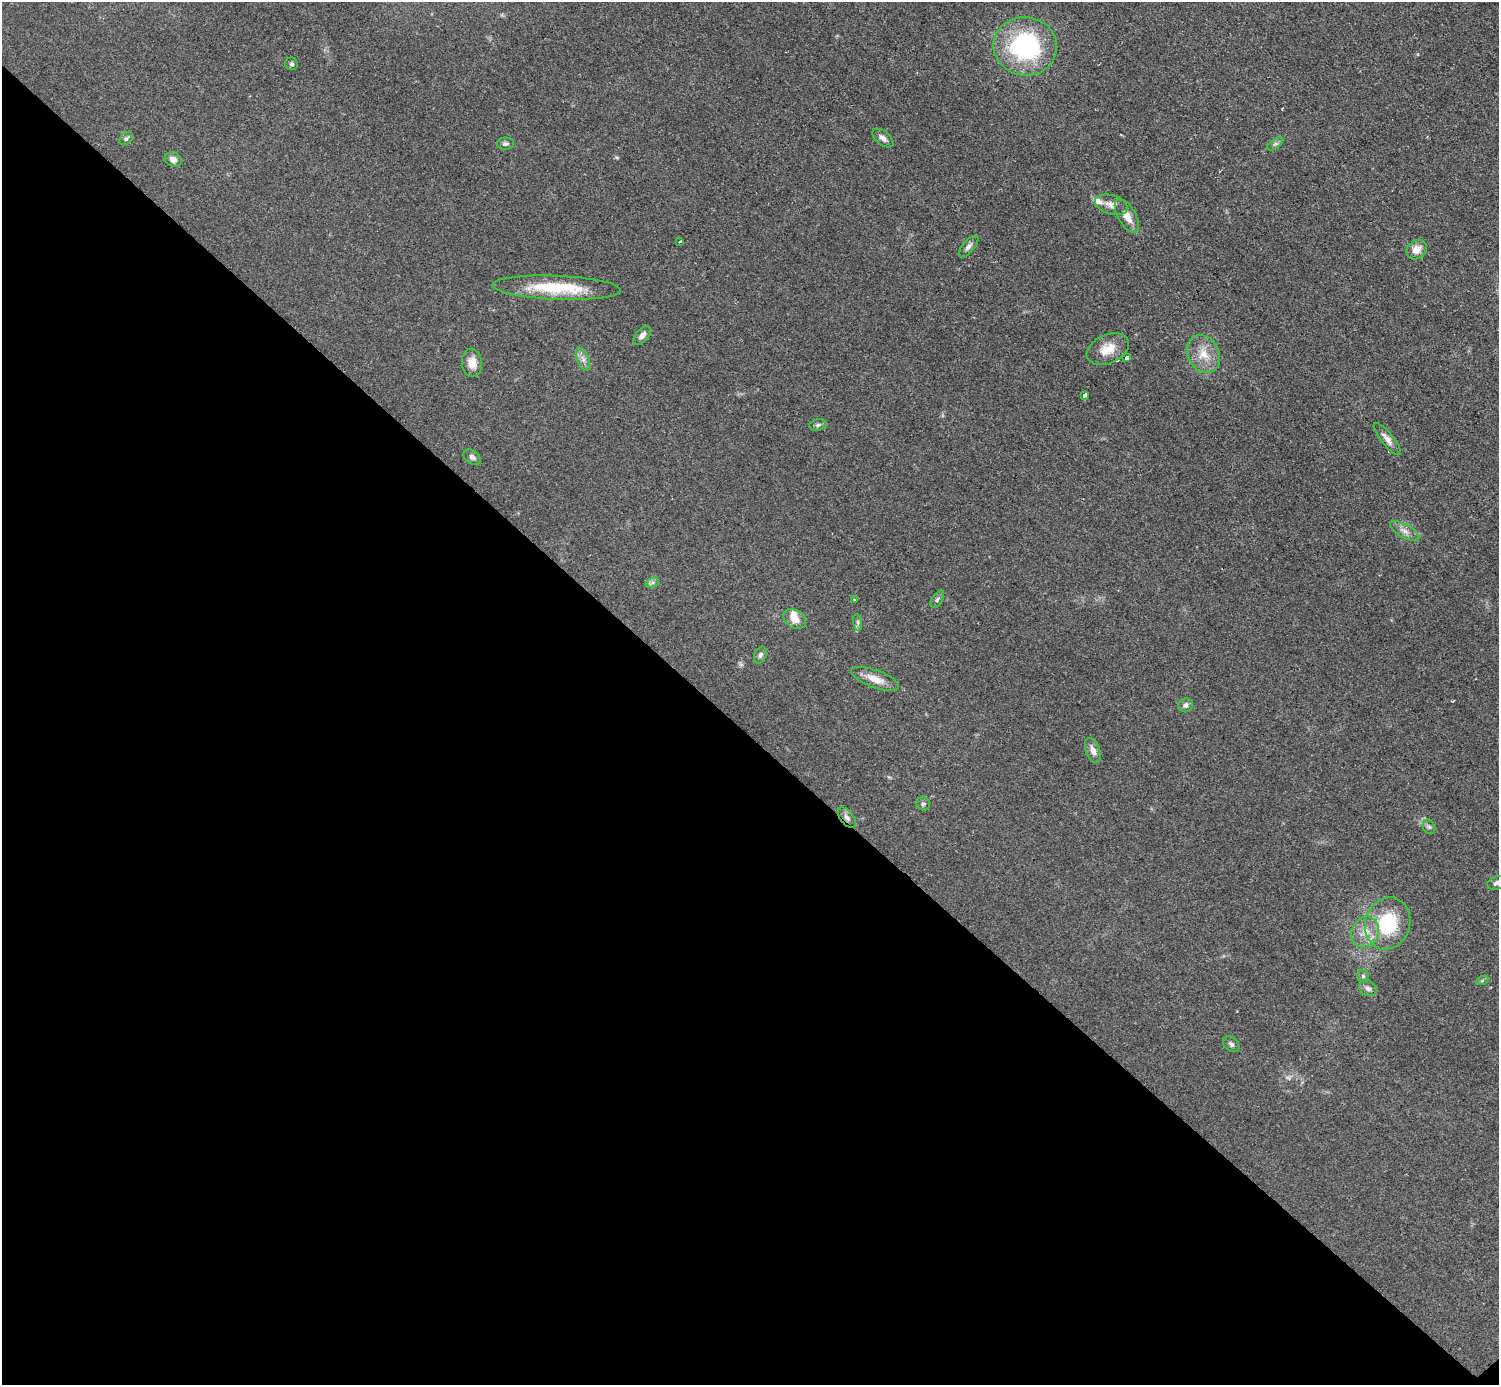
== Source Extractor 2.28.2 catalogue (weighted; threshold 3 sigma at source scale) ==
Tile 14 of 4 x 4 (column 2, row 4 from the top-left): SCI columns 1502-2998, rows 307-1689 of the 5993 x 5993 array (HDU 1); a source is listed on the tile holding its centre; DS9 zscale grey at full resolution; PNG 1501 x 1387 px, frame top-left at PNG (2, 2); each listed source drawn as its Kron ellipse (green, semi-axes under 4 px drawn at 4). Shown black and unused: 47% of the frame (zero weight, under 2 of 3 exposures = <1% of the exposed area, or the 3 px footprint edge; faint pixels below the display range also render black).
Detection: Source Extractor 2.28.2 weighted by HDU 2 'WHT'; one run over the whole footprint, this tile lists its part. Background 0.0509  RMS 0.0071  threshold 0.0321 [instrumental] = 3 sigma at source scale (4.5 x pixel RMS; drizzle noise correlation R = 1.50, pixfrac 1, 0.05/0.05 arcsec/px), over >= 5 px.
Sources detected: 48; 2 too faint to see at this stretch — neither listed nor drawn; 3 inside a brighter listed object's ellipse — not listed separately; the other 43 listed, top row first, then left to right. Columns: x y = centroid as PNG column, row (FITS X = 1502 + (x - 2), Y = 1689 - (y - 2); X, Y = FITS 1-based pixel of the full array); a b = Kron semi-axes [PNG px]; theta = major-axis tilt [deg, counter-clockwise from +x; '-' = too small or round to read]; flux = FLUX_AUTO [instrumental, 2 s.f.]
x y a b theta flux
1025 46 32 29 -8 95
292 64 6 6 - 1.5
883 138 12 6 -38 3.4
126 139 7 5 42 1.6
506 144 8 6 0 2
1275 144 9 4 35 1.6
173 159 9 7 -22 4.4
1111 205 17 9 -17 5.8
1127 216 19 8 -60 7.8
679 242 3 3 - 3
969 246 13 5 49 2.7
1417 250 11 9 40 6.4
556 288 64 12 -2 38
642 336 11 6 49 3.6
1108 349 22 14 25 12
1203 354 20 15 -61 13
1127 358 3 3 - 21
583 359 12 6 -67 3.4
472 363 14 10 -86 7.3
1085 395 3 3 - 6.6
818 425 9 5 9 1.9
1387 439 20 6 -51 4.5
472 457 9 6 -35 2.5
1405 531 16 6 -29 4.6
652 583 7 4 19 1.7
854 599 3 2 - 0.98
937 599 10 5 58 1.7
795 619 12 8 -32 7
858 622 8 4 -82 1.5
760 655 9 6 64 1.9
875 679 25 9 -20 9.1
1185 705 7 6 - 2.7
1093 750 13 7 -70 4.8
923 804 6 6 - 1.5
847 818 12 6 -52 3.2
1429 827 7 6 - 1.6
1497 883 10 6 16 2.3
1388 923 26 22 72 42
1365 932 16 13 63 10
1363 976 6 6 - 1.3
1482 981 6 4 19 0.96
1368 988 9 7 -34 2.6
1231 1044 9 6 -42 2
Overlapping masked pixels (flux is a lower limit): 1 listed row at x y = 847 818
Isophote crosses this tile's border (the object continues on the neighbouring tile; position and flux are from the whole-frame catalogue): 1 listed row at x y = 1497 883